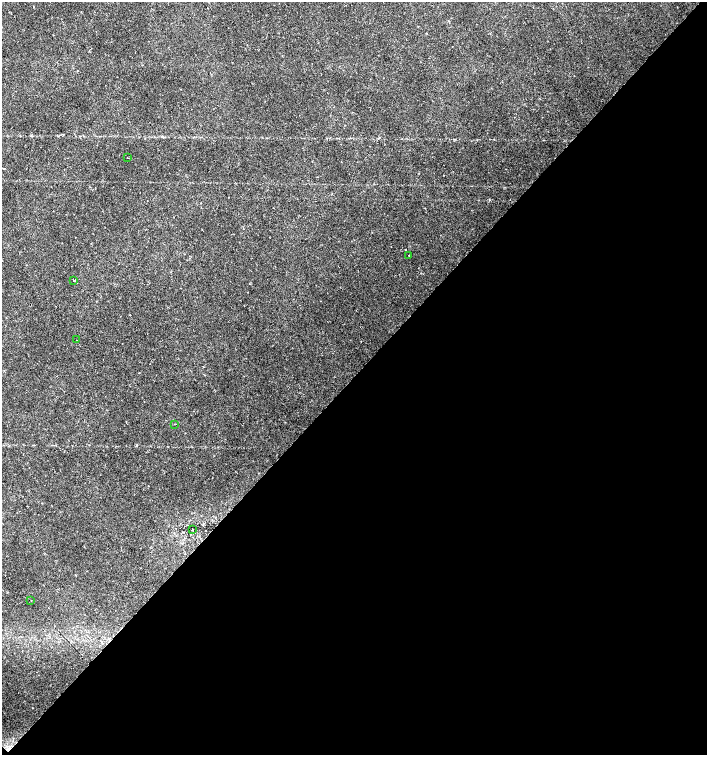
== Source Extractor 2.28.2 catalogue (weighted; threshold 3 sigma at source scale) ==
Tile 15 of 4 x 4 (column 3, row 4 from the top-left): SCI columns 3044-4453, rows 1-1506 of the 6023 x 6029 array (HDU 1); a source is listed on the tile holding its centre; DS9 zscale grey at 2 x 2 block average (1 PNG px = mean of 2 x 2 image px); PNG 709 x 757 px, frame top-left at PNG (2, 2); each listed source drawn as its Kron ellipse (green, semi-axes under 4 px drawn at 4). Shown black and unused: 50% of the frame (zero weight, under 2 of 3 exposures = <1% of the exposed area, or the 3 px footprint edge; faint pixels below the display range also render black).
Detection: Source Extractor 2.28.2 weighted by HDU 2 'WHT'; one run over the whole footprint, this tile lists its part. Background 0.0219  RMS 0.0034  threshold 0.0151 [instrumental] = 3 sigma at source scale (4.5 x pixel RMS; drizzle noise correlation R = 1.50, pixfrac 1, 0.0396/0.0396 arcsec/px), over >= 5 px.
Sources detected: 7; all 7 listed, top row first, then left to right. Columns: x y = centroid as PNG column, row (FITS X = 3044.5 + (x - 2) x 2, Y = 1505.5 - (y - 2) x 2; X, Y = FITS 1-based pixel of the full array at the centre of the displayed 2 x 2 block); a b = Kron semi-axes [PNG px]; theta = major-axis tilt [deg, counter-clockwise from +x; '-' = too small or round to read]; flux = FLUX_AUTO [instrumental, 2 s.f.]
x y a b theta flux
127 158 2 2 - 0.6
409 255 2 2 - 0.58
74 280 2 2 - 0.93
77 340 2 2 - 0.36
174 424 2 2 - 0.26
192 529 3 2 - 0.36
31 601 2 2 - 0.89